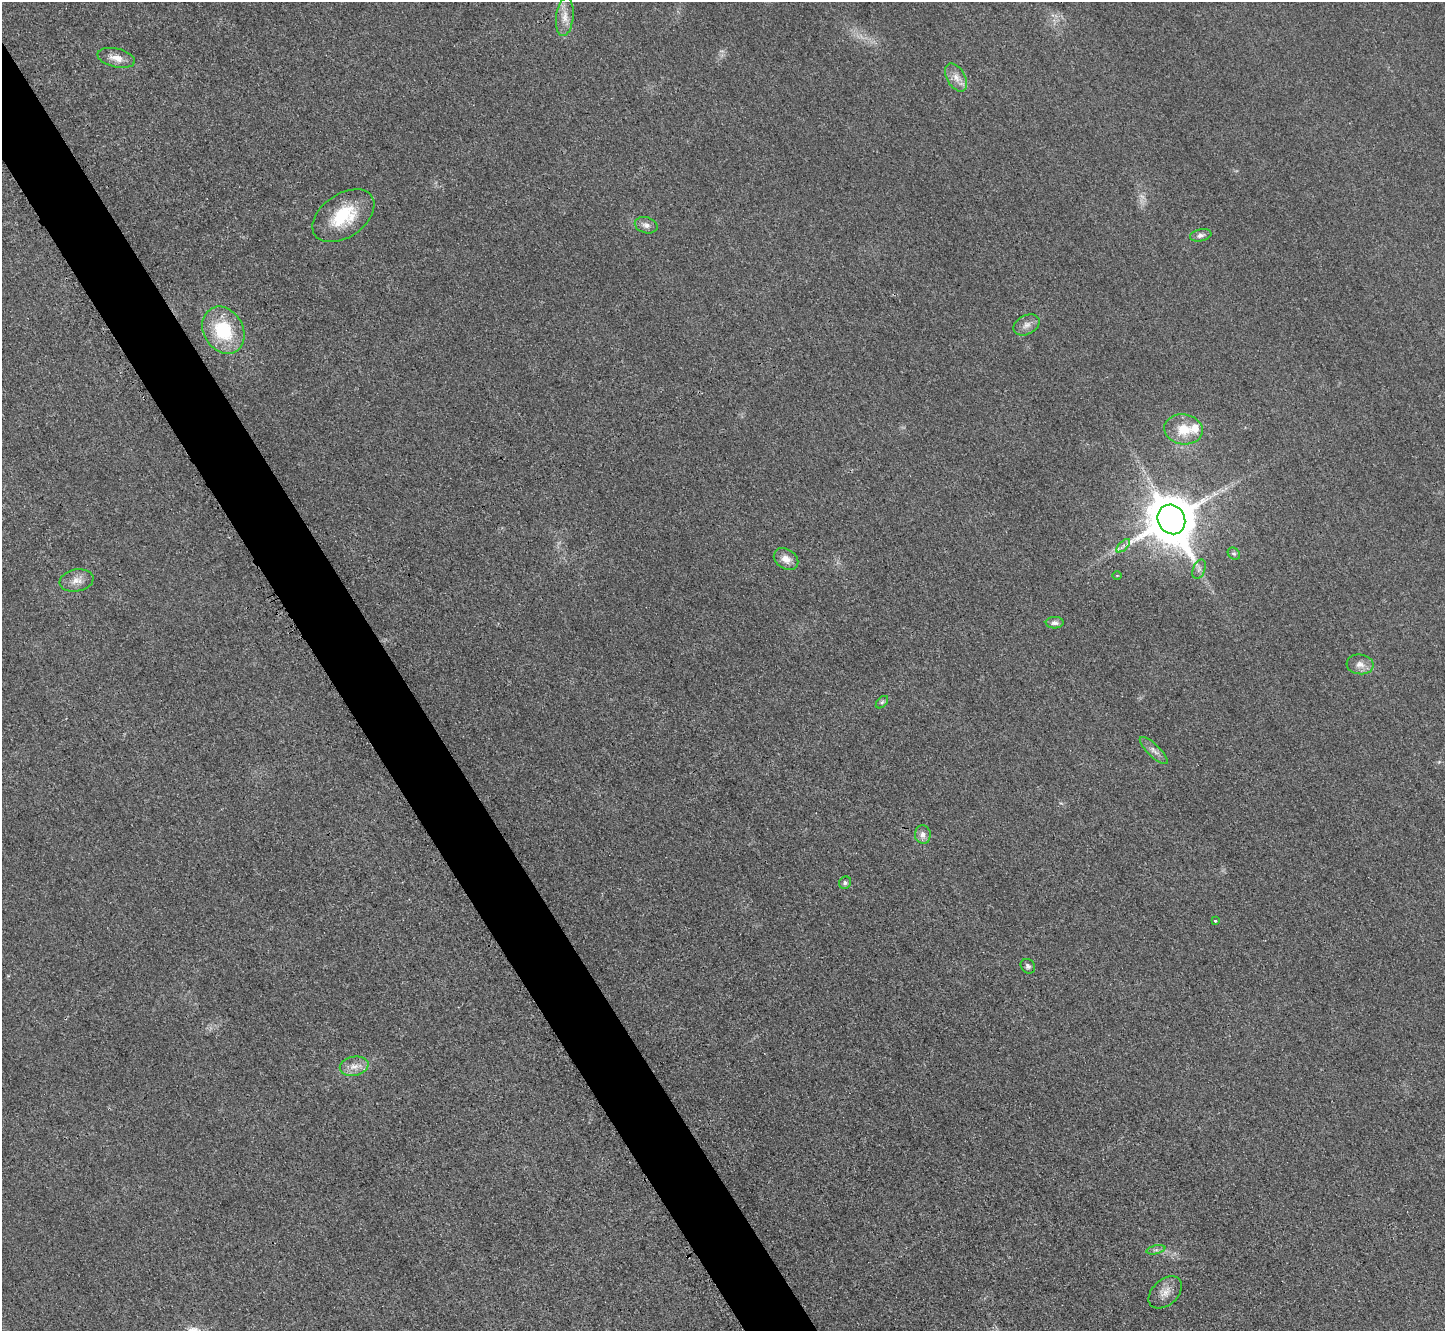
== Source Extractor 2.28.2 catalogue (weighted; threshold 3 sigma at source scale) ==
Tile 11 of 4 x 4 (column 3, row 3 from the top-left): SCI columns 2905-4347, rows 1635-2963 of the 5798 x 5788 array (HDU 1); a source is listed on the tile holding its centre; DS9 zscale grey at full resolution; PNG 1447 x 1333 px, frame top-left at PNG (2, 2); each listed source drawn as its Kron ellipse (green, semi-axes under 4 px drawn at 4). Shown black and unused: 5% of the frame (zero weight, under 3 of 4 exposures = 1% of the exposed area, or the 3 px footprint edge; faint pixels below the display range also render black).
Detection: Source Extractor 2.28.2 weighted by HDU 2 'WHT'; one run over the whole footprint, this tile lists its part. Background 0.0298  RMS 0.0057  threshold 0.0259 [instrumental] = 3 sigma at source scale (4.5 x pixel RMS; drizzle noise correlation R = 1.50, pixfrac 1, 0.05/0.05 arcsec/px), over >= 5 px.
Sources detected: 29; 1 too faint to see at this stretch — neither listed nor drawn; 1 inside a brighter listed object's ellipse — not listed separately; the other 27 listed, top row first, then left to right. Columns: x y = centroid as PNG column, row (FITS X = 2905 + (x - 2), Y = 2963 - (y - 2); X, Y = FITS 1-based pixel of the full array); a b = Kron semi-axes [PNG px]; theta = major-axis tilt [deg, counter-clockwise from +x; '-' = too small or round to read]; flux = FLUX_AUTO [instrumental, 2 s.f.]
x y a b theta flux
565 17 19 8 83 6.3
116 58 19 9 -13 6.1
956 78 15 9 -60 5.2
343 216 34 21 35 29
646 225 11 8 -16 2.9
1201 235 11 6 12 2.2
1027 325 14 9 27 3.9
223 330 25 19 -60 34
1183 429 19 15 -10 13
1171 519 15 13 -58 2800
1123 546 8 4 45 1.7
1234 554 7 5 -40 1.2
786 559 13 9 -34 5.5
1199 569 10 6 69 2.1
1117 575 5 3 - 0.45
77 580 17 11 11 5.8
1055 623 9 5 2 2.2
1360 664 13 10 -5 4.5
882 702 7 4 45 1.1
1154 751 18 6 -44 3.3
923 835 9 8 - 3.3
845 883 6 5 - 1.4
1215 921 3 2 - 0.61
1028 966 8 6 -44 1.8
354 1066 14 9 12 5.5
1156 1250 9 4 12 1.5
1165 1292 19 12 42 6.1